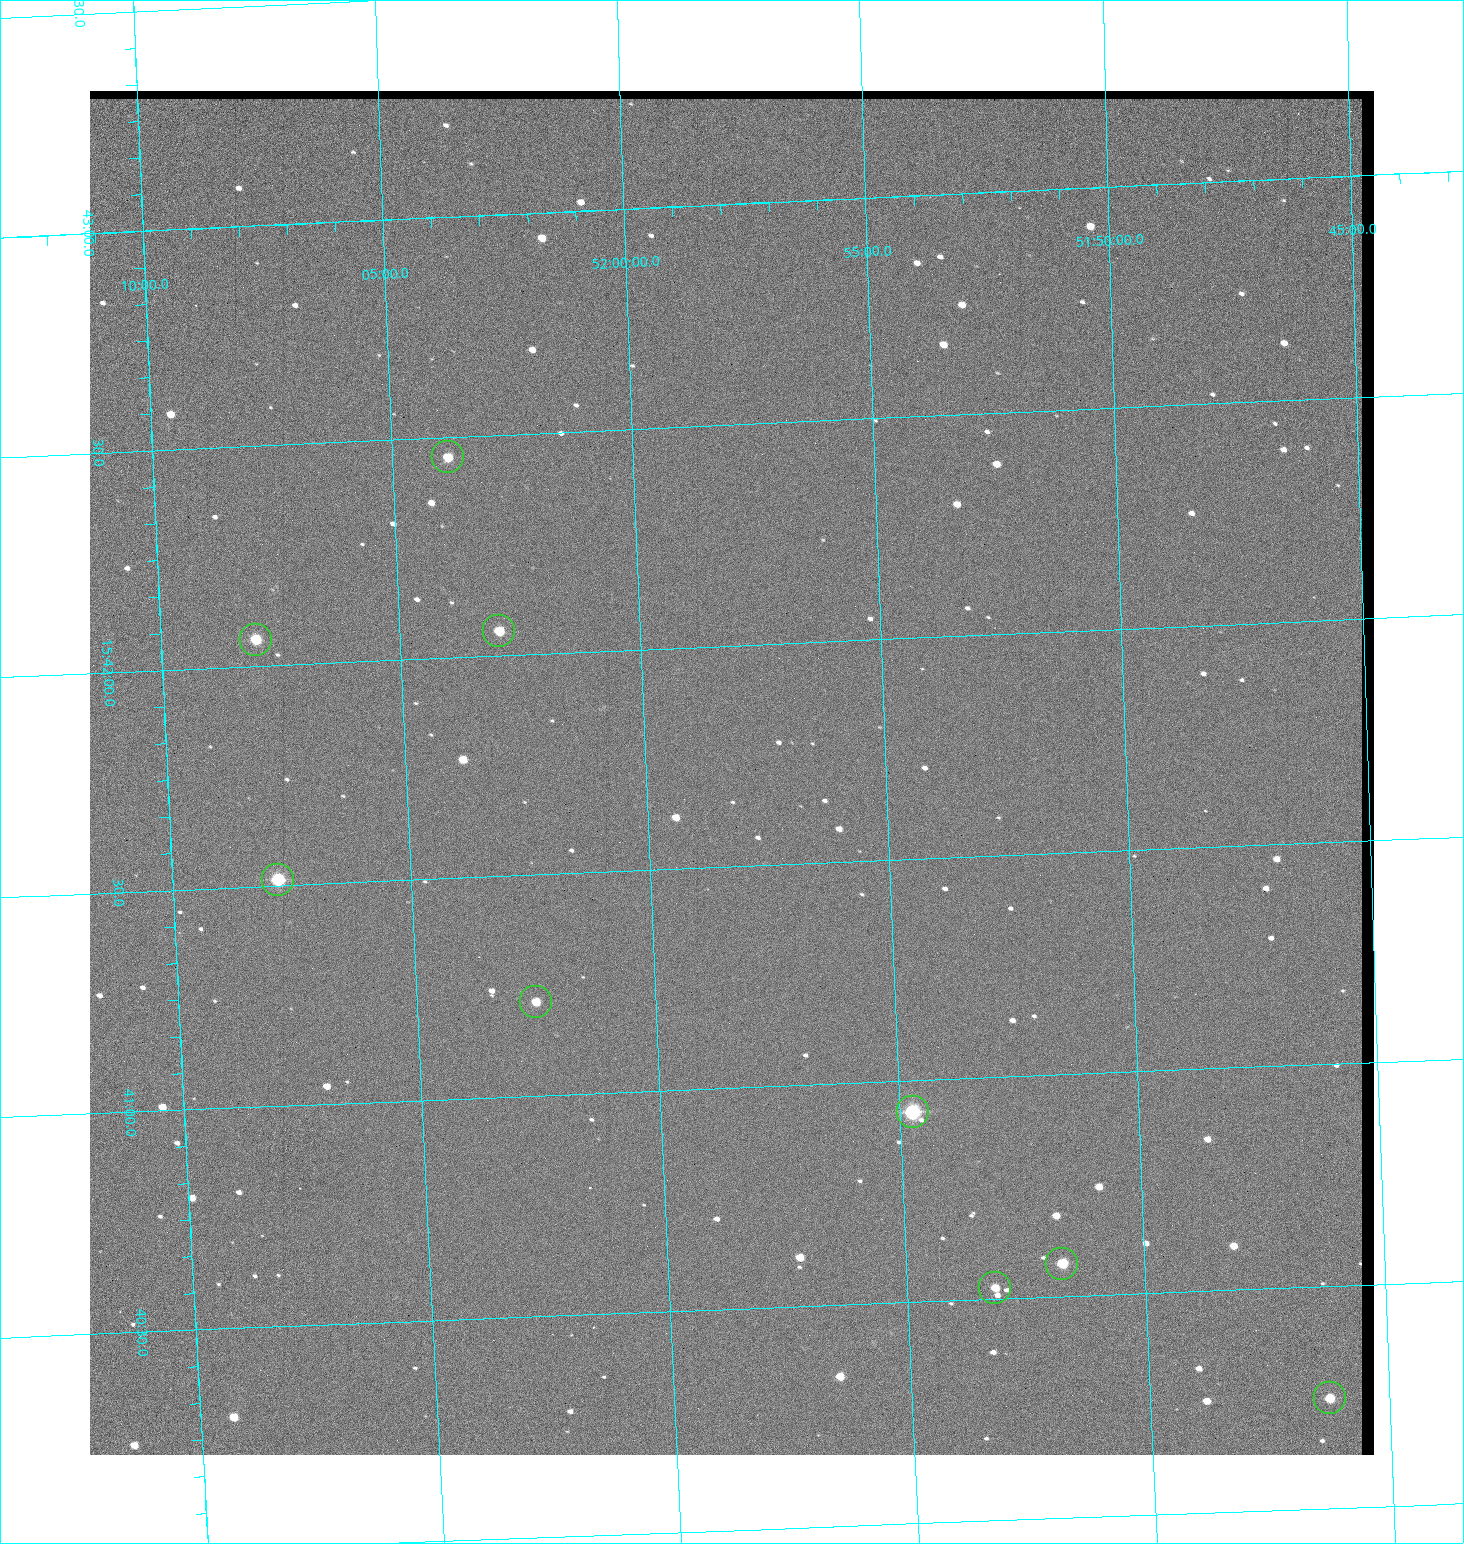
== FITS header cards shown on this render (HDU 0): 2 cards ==
NAXIS1  =                 1284 / length of data axis 1
NAXIS2  =                 1364 / length of data axis 2

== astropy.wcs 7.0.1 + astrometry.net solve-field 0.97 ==
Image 1284 x 1364 px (HDU 0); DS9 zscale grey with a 90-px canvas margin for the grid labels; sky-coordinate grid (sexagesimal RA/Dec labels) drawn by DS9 from the SOLVED WCS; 9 Tycho-2 reference stars matched to detected sources circled (green)
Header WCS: RA---TAN/DEC--TAN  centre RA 15:41:43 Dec +51:58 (235.43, +51.97 deg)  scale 1.26 arcsec/px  FOV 26.9' x 28.5'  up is +92 deg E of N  parity flipped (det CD > 0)
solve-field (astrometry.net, Tycho-2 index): VERIFIED the header's WCS against the Tycho-2 star catalogue (9 matches, 0 conflicts) and refined it, rather than solving blind
Solved WCS: RA---TAN-SIP/DEC--TAN-SIP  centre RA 15:41:43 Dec +51:58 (235.43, +51.97 deg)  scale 1.25 arcsec/px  FOV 26.8' x 28.5'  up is +92 deg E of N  parity flipped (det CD > 0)
The solver's refit moves the header's centre by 0.46 arcsec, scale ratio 0.9966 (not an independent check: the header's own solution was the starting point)
Tycho-2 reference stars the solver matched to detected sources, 9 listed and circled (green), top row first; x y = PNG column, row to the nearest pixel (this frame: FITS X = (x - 90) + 1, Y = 1364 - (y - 91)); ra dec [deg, ICRS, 3 dp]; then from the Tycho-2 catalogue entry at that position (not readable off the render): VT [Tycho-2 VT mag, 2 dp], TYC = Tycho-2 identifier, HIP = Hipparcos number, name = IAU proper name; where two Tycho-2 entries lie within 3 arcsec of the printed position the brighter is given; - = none
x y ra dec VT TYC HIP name
448 457 235.614 +52.064 11.61 3489-1132-1 - -
499 631 235.514 +52.049 11.19 3489-1407-1 - -
256 640 235.515 +52.133 11.12 3489-1380-1 - -
278 880 235.378 +52.130 9.31 3489-1322-1 76850 -
536 1002 235.303 +52.042 11.52 3489-958-1 - -
913 1112 235.232 +51.912 9.59 3489-824-1 - -
1062 1264 235.143 +51.862 10.97 3489-1016-1 - -
995 1288 235.131 +51.886 12.29 3489-908-1 - -
1330 1398 235.062 +51.771 11.53 3489-1453-1 - -